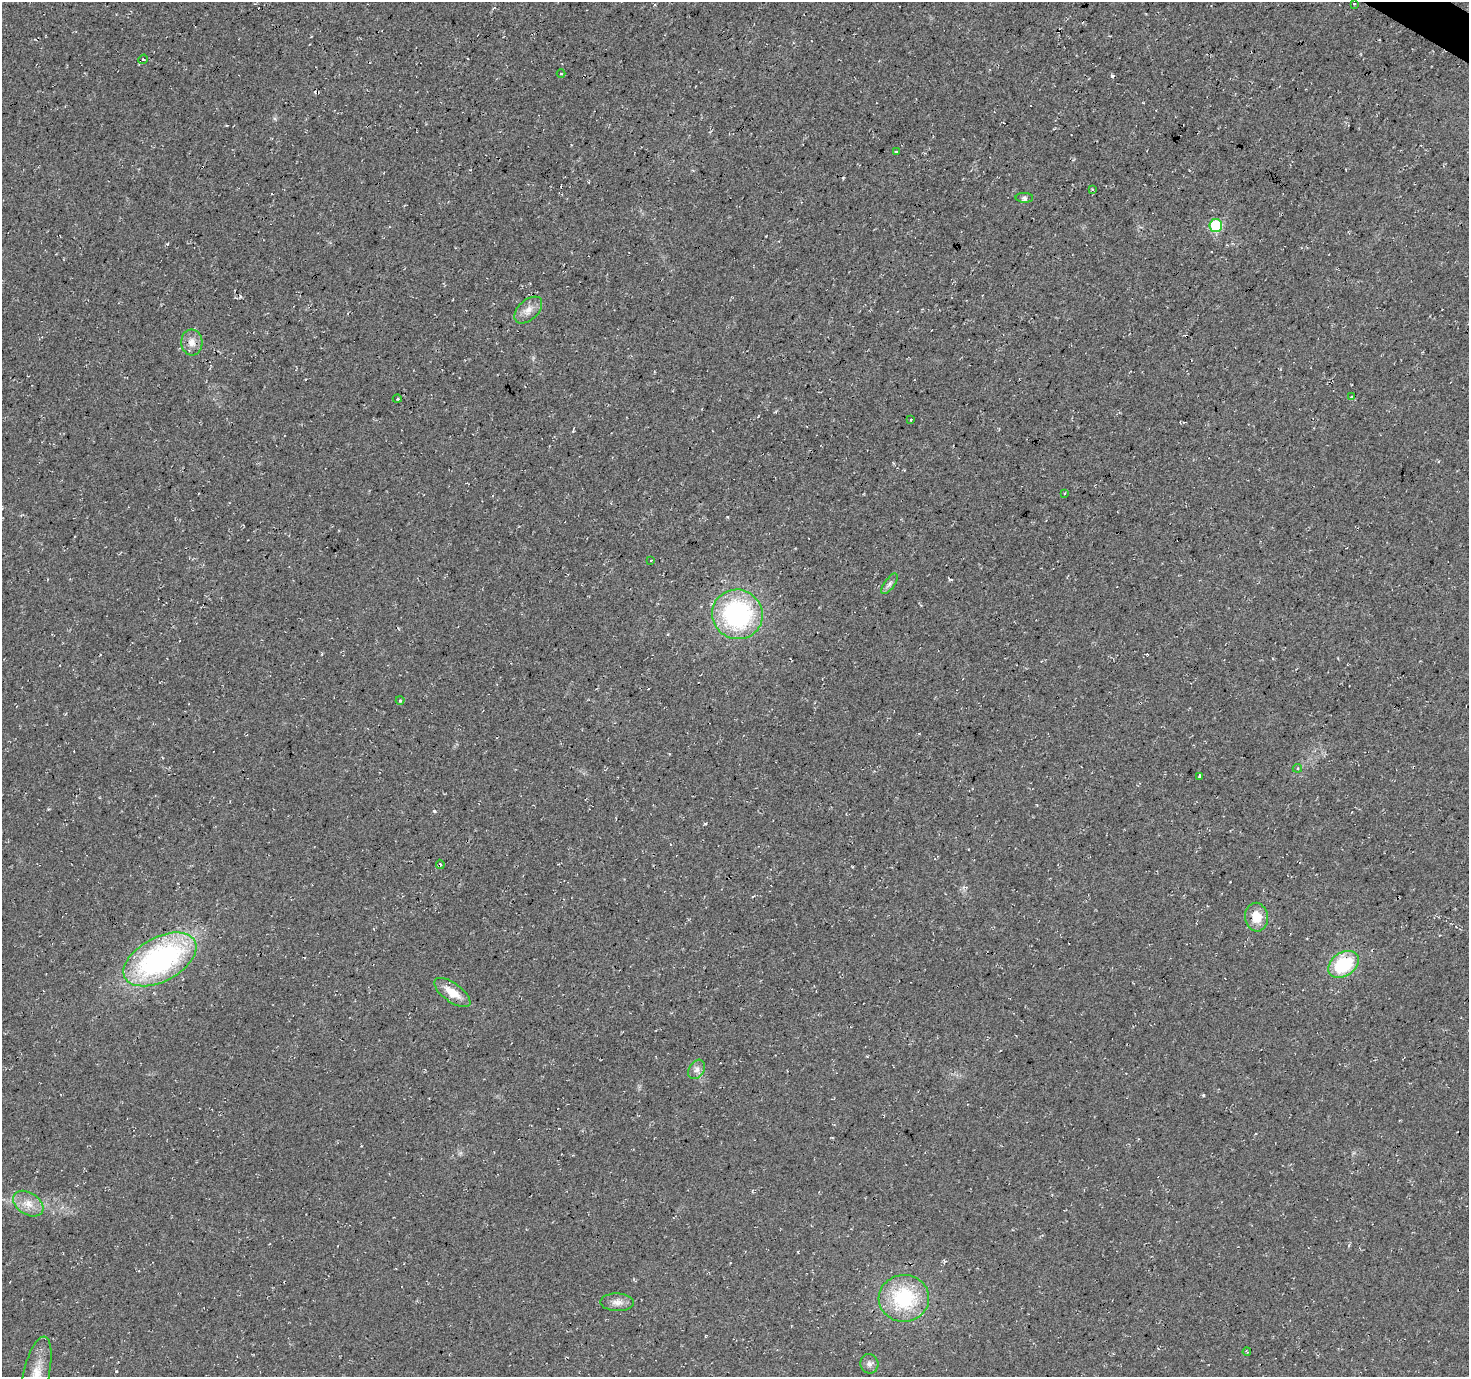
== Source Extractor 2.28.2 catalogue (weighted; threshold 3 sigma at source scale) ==
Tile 10 of 4 x 4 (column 2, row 3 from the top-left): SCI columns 1478-2944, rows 1639-3013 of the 5880 x 5952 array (HDU 1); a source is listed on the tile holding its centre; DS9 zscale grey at full resolution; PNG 1471 x 1379 px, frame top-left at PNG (2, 2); each listed source drawn as its Kron ellipse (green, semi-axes under 4 px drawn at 4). Shown black and unused: <1% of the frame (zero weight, under 3 of 4 exposures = <1% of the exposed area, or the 3 px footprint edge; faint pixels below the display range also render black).
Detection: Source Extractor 2.28.2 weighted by HDU 2 'WHT'; one run over the whole footprint, this tile lists its part. Background 0.0149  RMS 0.005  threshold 0.0226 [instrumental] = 3 sigma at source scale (4.5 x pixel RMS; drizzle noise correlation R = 1.50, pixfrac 1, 0.0396/0.0396 arcsec/px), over >= 5 px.
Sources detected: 34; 3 cosmic-ray / hot-pixel residue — neither listed nor drawn; the other 31 listed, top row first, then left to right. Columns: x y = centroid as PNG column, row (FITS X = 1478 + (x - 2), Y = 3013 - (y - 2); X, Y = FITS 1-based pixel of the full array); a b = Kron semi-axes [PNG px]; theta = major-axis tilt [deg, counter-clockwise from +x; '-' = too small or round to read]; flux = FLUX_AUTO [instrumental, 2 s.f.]
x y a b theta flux
1354 4 3 2 - 0.6
143 59 5 4 - 0.6
561 74 4 2 - 0.4
896 152 3 3 - 0.8
1092 189 4 3 - 0.46
1024 198 9 5 -1 1.3
1216 226 6 6 - 41
528 310 17 10 43 4.4
192 342 13 10 -86 4.3
1351 397 4 3 - 0.54
397 399 4 3 - 0.44
910 420 3 2 - 0.37
1064 493 3 2 - 0.45
651 560 4 2 - 0.28
890 584 12 5 55 1.7
737 614 25 24 - 76
400 700 4 4 - 0.6
1297 768 5 4 - 0.78
1199 776 4 3 - 0.55
440 864 5 3 - 0.77
1257 917 14 11 -82 8.2
160 959 40 22 28 110
1343 964 17 12 33 28
452 993 21 9 -36 8.5
697 1069 10 7 58 2.4
28 1204 16 11 -31 6.1
904 1298 25 23 3 36
617 1302 16 9 -1 3.6
1247 1352 4 3 - 0.4
869 1364 9 9 - 2.1
36 1376 40 13 77 13
Isophote crosses this tile's border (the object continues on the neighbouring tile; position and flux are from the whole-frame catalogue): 1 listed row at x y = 36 1376
Unlisted compact peaks at least as high as the median listed source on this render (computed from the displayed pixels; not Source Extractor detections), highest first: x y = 434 811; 1203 1095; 705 824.